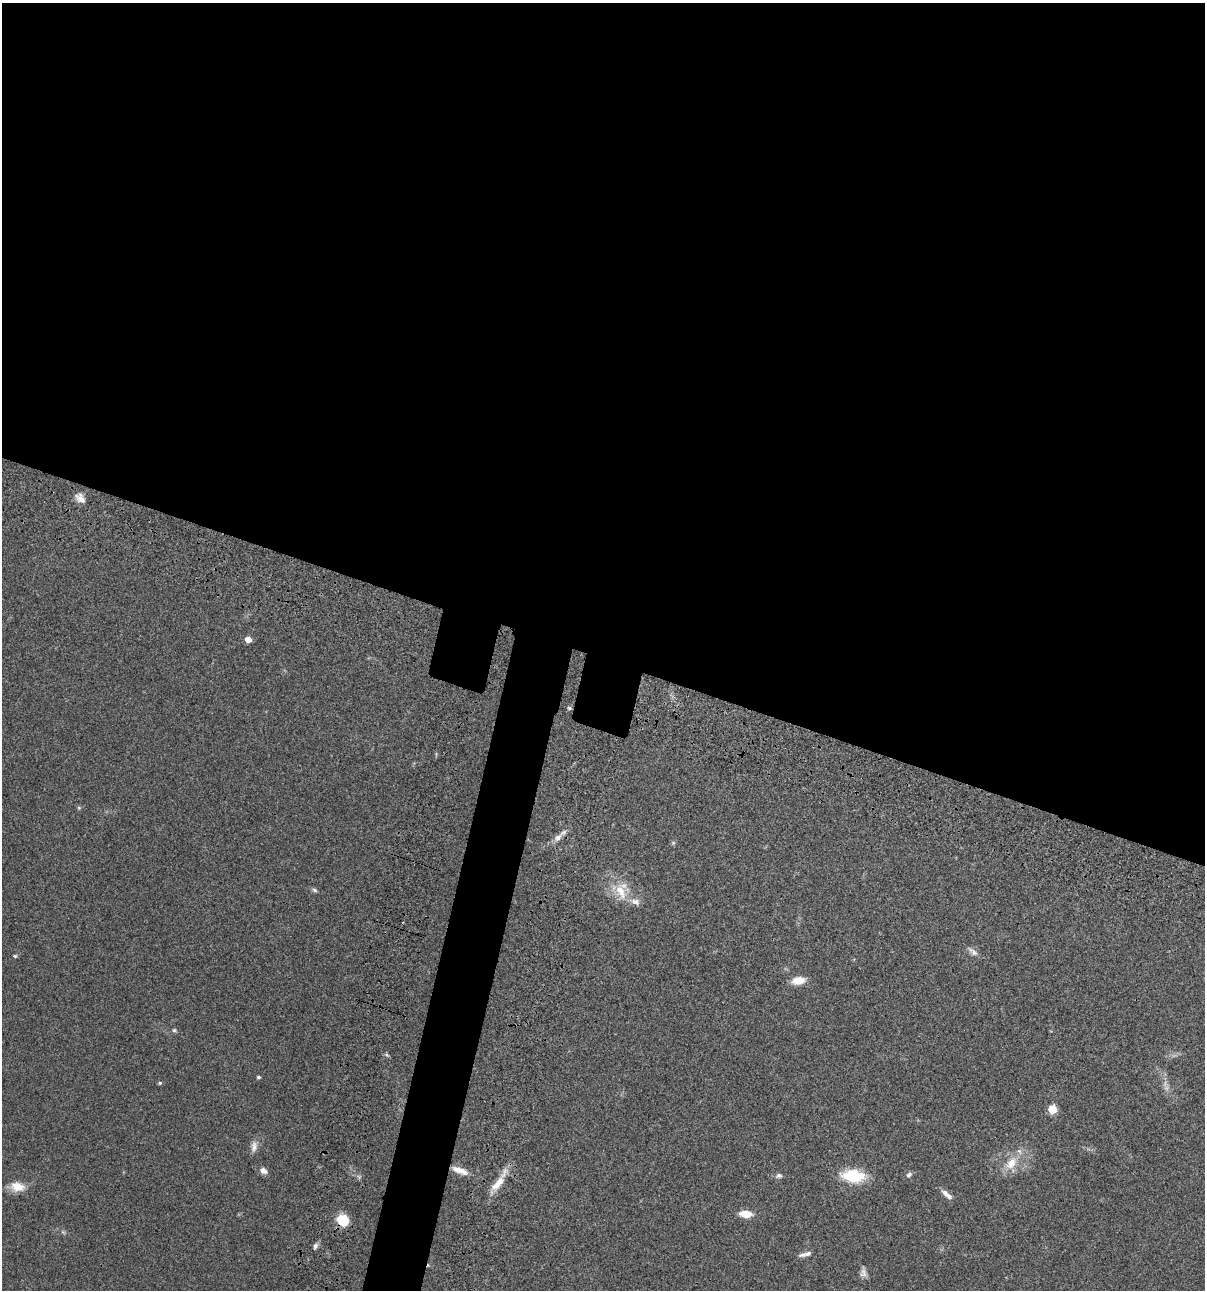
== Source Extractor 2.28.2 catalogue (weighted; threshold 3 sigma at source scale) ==
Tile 3 of 4 x 4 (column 3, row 1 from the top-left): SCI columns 2641-3843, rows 3986-5273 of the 5405 x 5390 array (HDU 1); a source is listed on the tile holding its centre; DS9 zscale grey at full resolution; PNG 1207 x 1292 px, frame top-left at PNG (2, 3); no overlay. Shown black and unused: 54% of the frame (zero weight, under 3 of 4 exposures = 9% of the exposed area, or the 3 px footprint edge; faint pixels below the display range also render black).
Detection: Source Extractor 2.28.2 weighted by HDU 2 'WHT'; one run over the whole footprint, this tile lists its part. Background 0.0467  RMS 0.0052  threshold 0.0236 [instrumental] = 3 sigma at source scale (4.5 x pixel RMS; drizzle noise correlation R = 1.50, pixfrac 1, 0.05/0.05 arcsec/px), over >= 5 px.
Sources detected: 35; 3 inside a brighter listed object's ellipse — not listed separately; the other 32 listed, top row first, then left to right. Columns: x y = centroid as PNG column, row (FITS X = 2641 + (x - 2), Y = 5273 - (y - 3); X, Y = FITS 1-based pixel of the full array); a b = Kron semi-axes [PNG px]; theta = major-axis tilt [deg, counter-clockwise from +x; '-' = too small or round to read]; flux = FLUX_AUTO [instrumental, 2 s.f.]
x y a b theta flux
80 498 15 10 -47 3.7
248 639 5 4 - 5.8
569 708 5 4 - 0.71
79 808 5 5 - 0.67
558 837 13 7 49 3.1
673 843 6 5 - 0.81
314 890 8 5 -28 0.99
621 891 25 18 -65 12
974 952 12 8 -31 2.4
15 956 5 4 - 0.8
798 980 16 9 9 6.2
174 1030 6 5 - 0.82
258 1077 4 4 - 0.93
160 1083 5 4 - 0.73
1166 1088 8 6 -45 1.8
1052 1109 6 5 - 16
254 1147 16 8 80 3.2
1011 1163 22 13 54 9.8
460 1170 23 8 -21 5.6
263 1171 8 6 -31 2.8
909 1175 8 6 41 1.3
779 1176 8 6 11 1.6
853 1176 22 12 -6 22
498 1183 24 9 50 8.1
17 1187 18 11 -11 7.2
945 1193 12 7 -36 2.4
745 1214 12 6 -4 8
343 1220 13 11 -45 11
63 1232 7 4 -44 0.79
315 1246 8 6 66 1.5
803 1255 13 6 14 1.9
863 1272 13 8 87 2.3
Overlapping masked pixels (flux is a lower limit): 1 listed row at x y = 343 1220